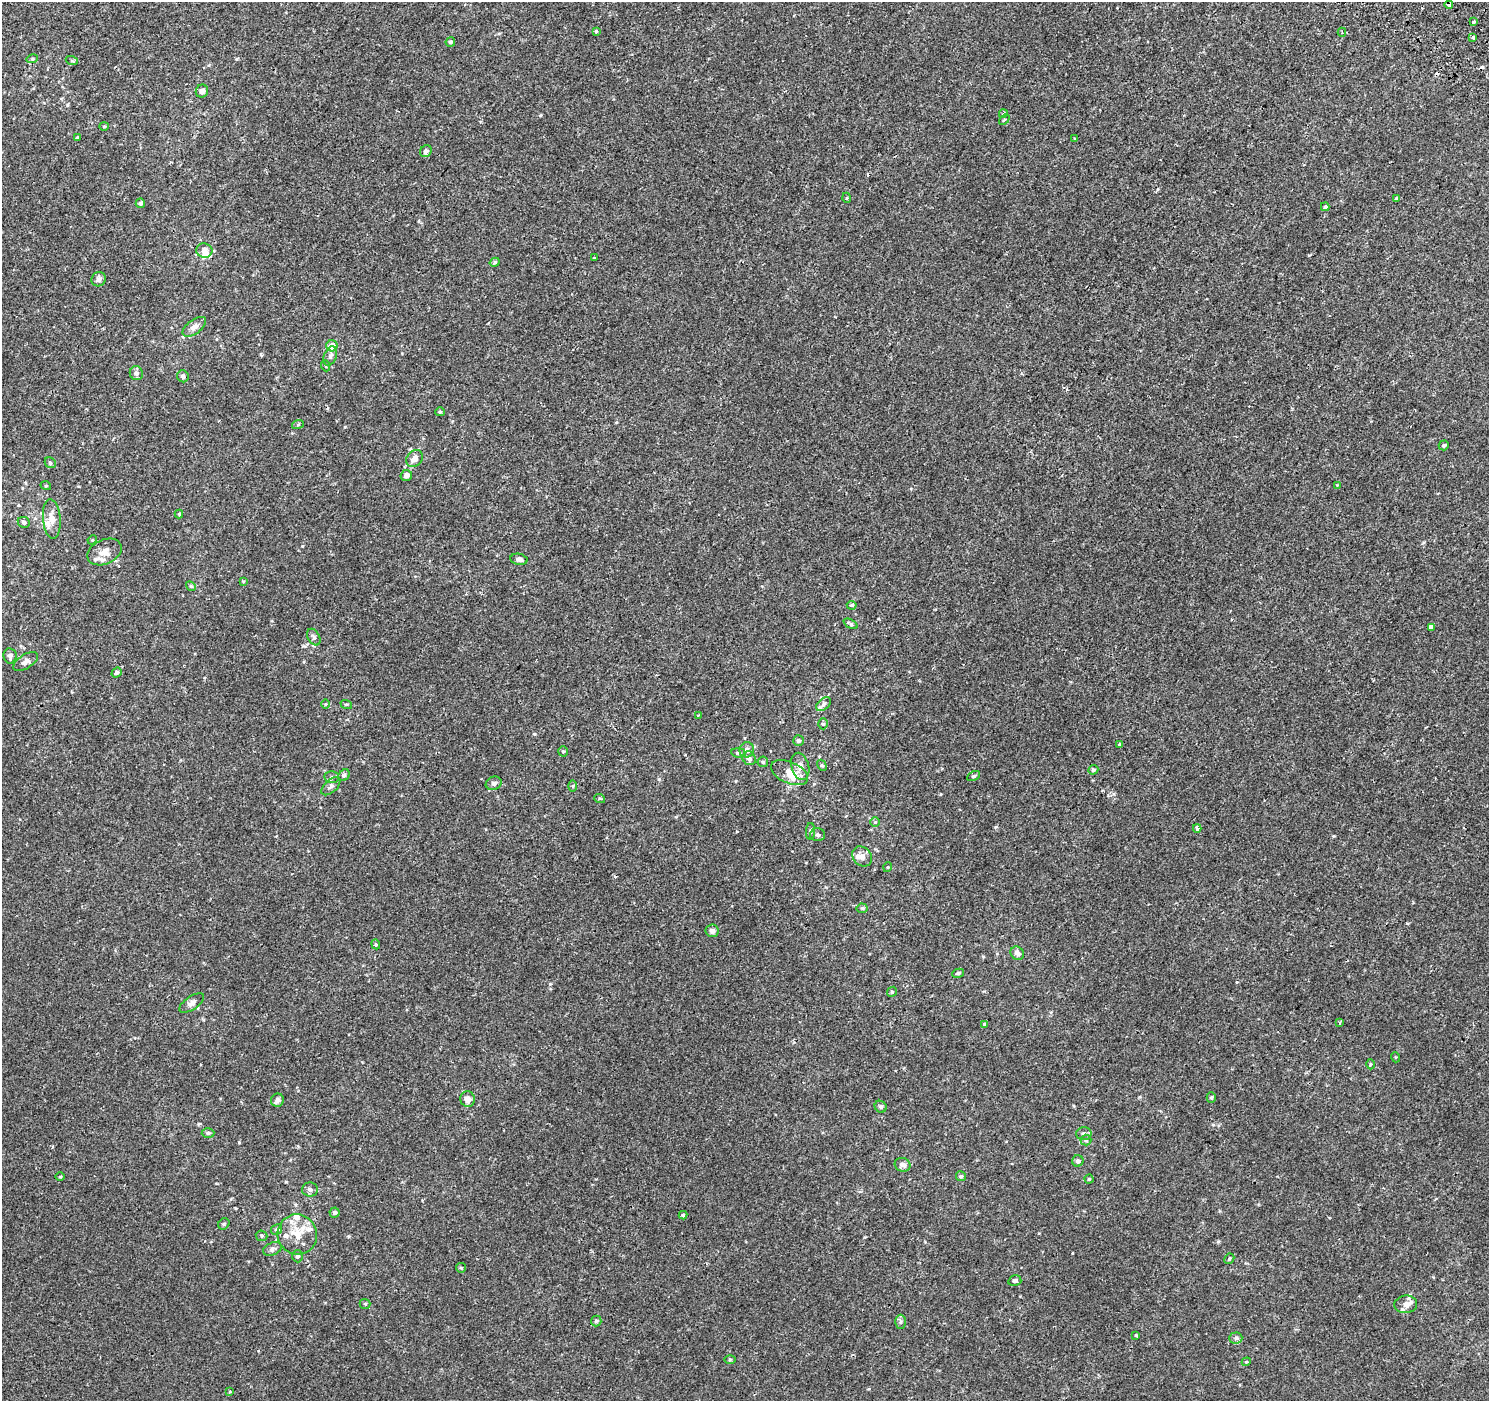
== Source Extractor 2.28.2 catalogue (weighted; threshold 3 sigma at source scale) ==
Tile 10 of 4 x 4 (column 2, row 3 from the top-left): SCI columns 1562-3048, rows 1700-3098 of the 6086 x 6113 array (HDU 1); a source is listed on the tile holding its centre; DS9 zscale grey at full resolution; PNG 1491 x 1403 px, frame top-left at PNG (2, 2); each listed source drawn as its Kron ellipse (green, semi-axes under 4 px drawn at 4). Shown black and unused: <1% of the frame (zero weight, under 2 of 3 exposures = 3% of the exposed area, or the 3 px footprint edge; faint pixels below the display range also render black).
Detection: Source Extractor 2.28.2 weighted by HDU 2 'WHT'; one run over the whole footprint, this tile lists its part. Background 3.13e-04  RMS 0.0027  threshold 0.0122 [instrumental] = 3 sigma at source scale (4.5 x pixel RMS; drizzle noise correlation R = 1.50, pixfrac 1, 0.0396/0.0396 arcsec/px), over >= 5 px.
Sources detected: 144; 6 cosmic-ray / hot-pixel residue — neither listed nor drawn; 13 inside a brighter listed object's ellipse — not listed separately; the other 125 listed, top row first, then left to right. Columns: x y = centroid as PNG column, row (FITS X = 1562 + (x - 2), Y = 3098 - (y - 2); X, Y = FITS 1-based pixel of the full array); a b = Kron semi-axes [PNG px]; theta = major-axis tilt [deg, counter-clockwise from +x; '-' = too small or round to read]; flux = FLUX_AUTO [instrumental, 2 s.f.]
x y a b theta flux
1449 5 4 3 - 1.9
1474 22 4 3 - 0.84
596 31 3 3 - 1.1
1342 32 4 3 - 0.32
1473 37 3 3 - 1
450 42 5 4 - 0.63
32 59 6 3 17 0.29
72 61 6 3 -19 0.3
202 91 6 6 - 1.6
1003 114 4 3 - 0.54
1004 120 6 3 41 0.33
104 126 5 4 - 0.27
77 137 4 3 - 0.28
1075 138 3 3 - 0.27
426 151 6 5 - 0.88
847 198 5 3 - 0.24
1396 198 3 3 - 0.51
140 203 5 4 - 0.71
1325 207 4 3 - 0.35
204 250 8 7 - 1.6
594 258 3 3 - 0.73
495 262 5 4 - 0.42
99 279 7 7 - 0.9
194 327 14 7 37 1.5
332 346 5 5 - 2.7
330 356 10 6 69 0.77
326 366 5 3 - 0.22
136 373 7 6 - 0.77
183 376 6 6 - 0.75
440 412 5 4 - 0.3
298 424 6 4 19 0.31
1444 445 5 5 - 0.44
415 459 9 7 49 1.8
50 463 6 5 - 0.37
406 475 6 5 - 1.2
1337 485 4 4 - 0.19
46 486 5 3 - 0.22
179 514 4 4 - 0.23
52 519 20 8 -85 2.7
24 522 6 5 - 0.7
92 540 5 4 - 0.24
104 552 18 12 25 2.6
519 559 8 5 -12 0.94
243 581 4 3 - 0.2
191 586 5 4 - 0.34
852 605 5 4 - 0.68
851 624 7 4 -27 0.51
1431 627 4 3 - 1.4
314 637 9 6 -62 0.71
10 656 7 6 - 0.77
26 661 14 7 32 1.2
117 673 5 4 - 0.53
325 704 5 3 - 0.23
346 704 6 3 -17 0.27
823 704 8 5 41 0.7
698 715 3 2 - 0.3
823 724 5 5 - 0.39
798 740 5 5 - 0.51
1119 745 3 3 - 0.66
747 750 7 7 - 1
563 751 5 4 - 0.34
738 753 7 4 -6 0.64
749 758 7 6 - 0.93
763 762 5 5 - 0.37
822 765 6 4 -60 0.43
800 766 14 8 -75 1.8
1093 770 5 4 - 0.41
790 773 20 10 -24 4
344 775 6 5 - 0.44
974 776 7 4 26 0.42
332 777 7 6 - 0.59
494 783 8 6 20 0.77
331 786 11 6 42 0.88
573 786 6 4 90 0.34
600 799 5 3 - 0.31
875 822 5 4 - 0.31
1197 828 4 3 - 1.4
810 831 8 4 86 0.51
817 835 7 6 - 0.68
862 856 11 9 -49 1.2
888 867 5 3 - 0.24
862 908 5 5 - 0.32
712 931 6 6 - 0.96
376 944 5 4 - 0.28
1017 953 7 6 - 1.3
958 973 6 4 10 0.47
892 992 5 4 - 0.31
192 1003 14 6 35 1.2
1339 1023 3 2 - 0.28
985 1024 4 3 - 0.77
1395 1057 5 3 - 0.21
1370 1064 5 3 - 0.26
1211 1098 5 4 - 0.38
468 1099 8 7 - 1.4
277 1100 7 6 - 0.9
881 1107 6 5 - 0.52
208 1133 6 4 3 0.43
1084 1134 7 6 - 0.87
1086 1140 5 5 - 0.44
1078 1161 6 5 - 0.74
903 1165 8 6 -23 1.2
961 1176 5 5 - 0.38
60 1177 5 3 - 0.24
1089 1179 4 4 - 0.28
310 1189 8 7 - 0.79
334 1213 5 5 - 0.53
683 1215 4 4 - 0.37
224 1224 6 5 - 0.38
277 1229 6 5 - 0.63
297 1234 20 19 - 5.1
262 1236 6 5 - 0.42
272 1249 10 6 23 0.84
298 1256 6 5 - 0.52
1229 1259 5 4 - 0.42
461 1268 5 4 - 0.32
1015 1281 6 5 - 0.58
365 1304 5 5 - 0.32
1406 1304 11 9 7 1.9
596 1321 5 5 - 0.45
900 1322 7 5 89 0.58
1136 1335 3 3 - 0.8
1236 1338 6 5 - 0.59
730 1359 6 4 0 0.28
1246 1362 4 3 - 0.24
230 1391 4 3 - 0.25
Overlapping masked pixels (flux is a lower limit): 1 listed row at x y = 1449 5
Unlisted compact peaks at least as high as the median listed source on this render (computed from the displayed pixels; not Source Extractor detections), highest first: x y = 239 1142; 550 984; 534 734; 286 1182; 302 546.